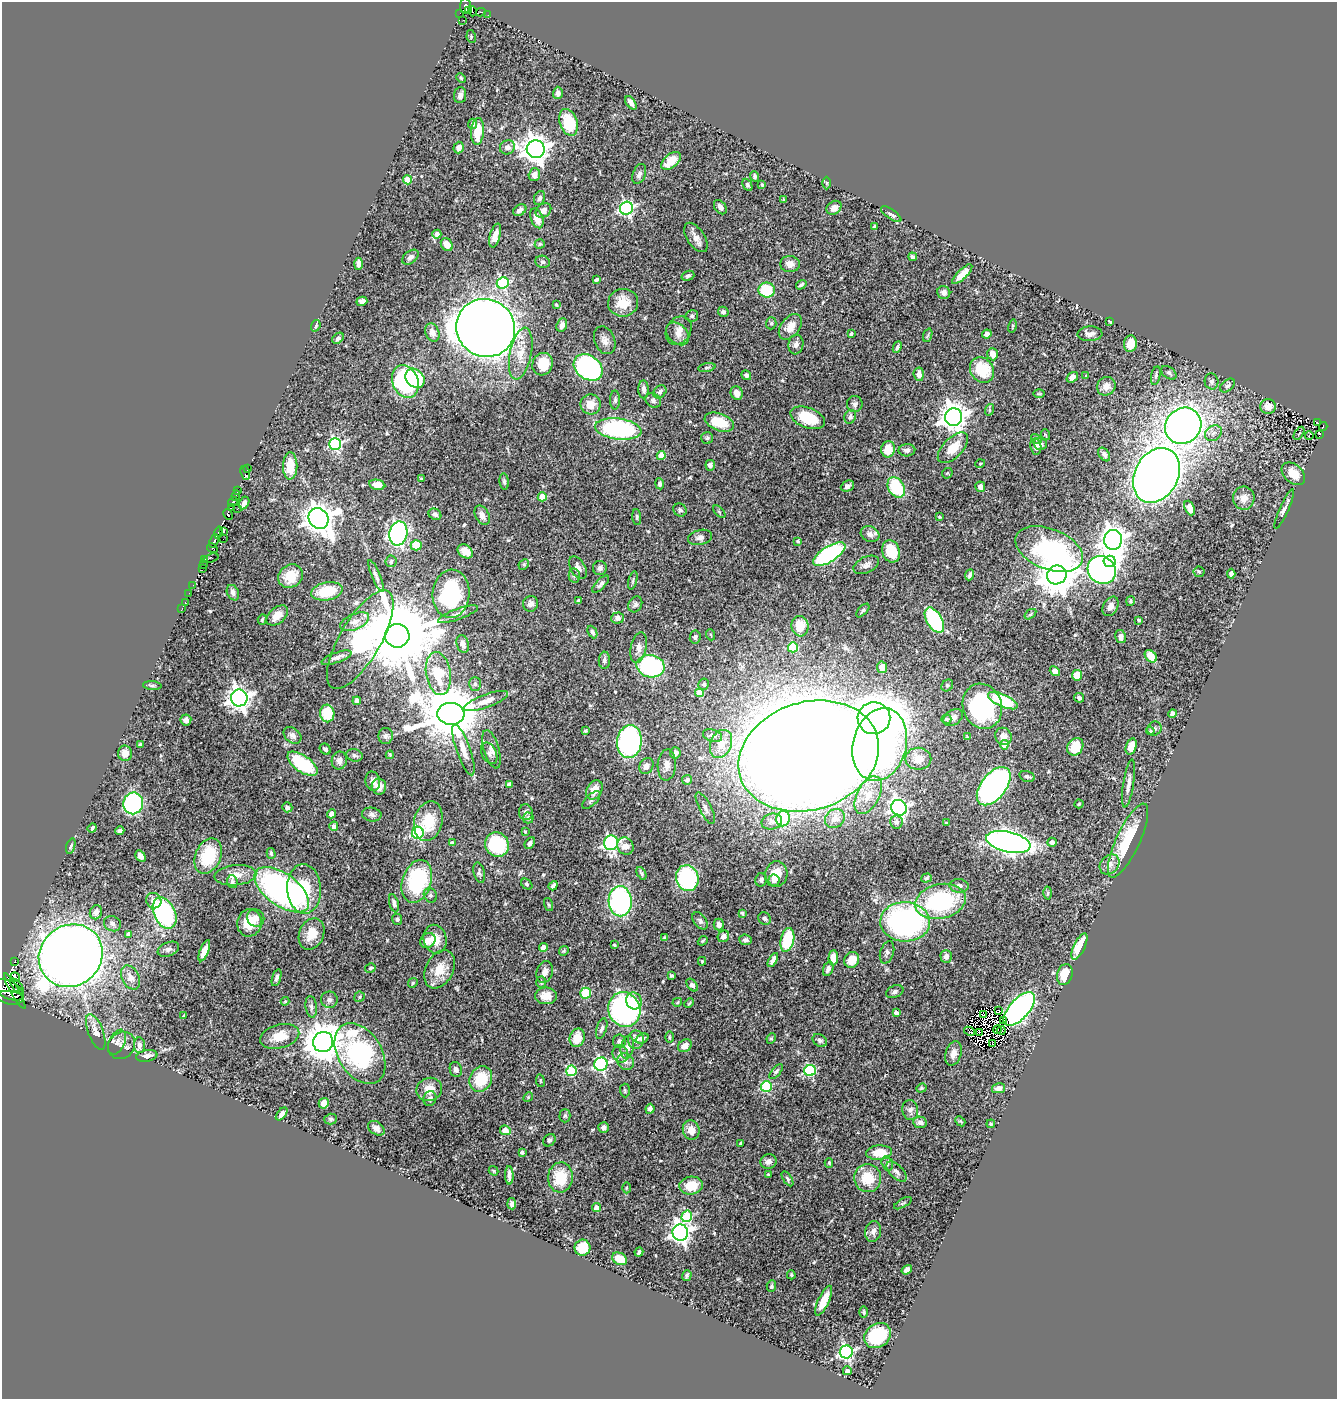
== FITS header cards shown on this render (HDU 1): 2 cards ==
NAXIS1  =                 1335
NAXIS2  =                 1397

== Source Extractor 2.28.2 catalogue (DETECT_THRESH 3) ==
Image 1335 x 1397 px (HDU 1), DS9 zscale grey, 1 PNG px = 1 image px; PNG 1339 x 1401 px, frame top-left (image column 1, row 1397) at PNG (2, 2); each listed source drawn as its Kron ellipse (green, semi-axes under 4 px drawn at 4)
Background 0.401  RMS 0.021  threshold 0.0641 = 3 sigma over >= 5 px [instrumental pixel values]
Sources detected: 546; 9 with non-positive FLUX_AUTO (blend fragments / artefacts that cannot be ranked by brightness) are neither listed nor drawn; of the other 537, the 500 brightest by FLUX_AUTO listed and drawn (37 fainter detections omitted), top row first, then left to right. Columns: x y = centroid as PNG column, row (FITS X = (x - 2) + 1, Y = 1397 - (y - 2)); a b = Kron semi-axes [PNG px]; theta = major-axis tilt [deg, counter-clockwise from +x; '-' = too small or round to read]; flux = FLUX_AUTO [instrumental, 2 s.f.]
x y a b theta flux
466 6 8 5 90 120
468 11 4 2 - 46
472 11 5 3 - 34
481 12 5 3 - 16
460 13 2 2 - 2.5
488 15 2 2 - 3.6
463 20 2 2 - 2.4
471 36 6 4 -80 1.9
461 78 5 3 - 1.5
558 93 6 5 - 5.4
460 95 8 6 84 5.2
631 103 8 4 -55 5.8
569 122 14 9 -71 52
473 124 5 4 - 3.6
477 131 13 6 86 35
507 147 7 7 - 7.6
459 148 6 5 - 7.5
536 149 9 9 - 1600
671 161 11 6 40 27
639 174 10 6 69 5.6
534 175 6 5 - 9.2
755 176 5 4 - 2.8
407 180 4 4 - 29
827 183 6 4 89 2
747 185 6 4 -64 2.9
762 185 4 3 - 2.1
539 198 7 5 64 4.1
783 200 4 4 - 1.8
720 207 8 5 -53 7.1
626 208 7 6 - 290
834 208 8 6 38 8.2
520 210 7 5 31 5.7
543 211 8 6 37 7.8
891 214 12 5 -34 4.1
537 218 10 6 -70 17
874 227 4 2 - 1.6
437 234 4 4 - 5.2
495 236 12 5 75 12
696 237 16 8 -56 10
540 244 5 4 - 2.3
447 245 7 5 -55 12
410 257 9 6 38 4.6
913 257 4 3 - 3.1
543 262 7 6 - 3.6
358 264 6 4 89 6.2
790 264 9 8 - 10
962 274 13 5 44 16
688 276 6 4 19 3.4
596 279 4 3 - 3
503 283 6 5 - 130
801 285 5 3 - 3
767 290 8 7 - 61
944 292 6 6 - 6
362 301 5 4 - 5.7
623 303 15 14 - 28
556 305 4 3 - 1.4
723 312 5 5 - 3.8
692 316 6 5 - 3.1
1110 321 3 2 - 1.6
771 323 6 5 - 2.6
562 325 7 5 67 7
316 326 6 4 70 2.6
1012 326 7 3 77 1.4
790 327 14 9 52 16
486 328 30 28 -34 4000
679 331 15 12 55 13
432 332 9 6 -71 11
678 334 13 9 -44 10
851 334 3 3 - 2.2
987 334 5 4 - 5.7
1090 334 12 7 3 6.8
928 335 7 4 71 2.3
338 338 6 5 - 3.8
605 340 14 10 -68 9.9
796 344 10 7 82 6.4
1130 344 8 6 82 20
897 347 6 3 66 3.1
521 354 26 11 78 24
993 354 6 5 - 13
543 364 11 10 - 28
588 367 16 11 -35 270
707 368 8 4 11 2.6
982 370 13 11 -53 52
1169 373 9 5 -38 3.5
919 374 6 5 - 10
746 375 5 4 - 3.8
1086 376 4 3 - 1.5
1156 376 9 4 79 3.2
1072 377 6 4 37 7.8
415 378 10 8 -45 94
405 381 17 13 -68 220
1211 381 8 7 - 3.9
1227 385 8 5 41 3.5
1106 386 9 9 - 10
644 389 9 5 -88 6.9
660 392 7 5 43 4.3
737 393 7 6 - 9.3
1039 394 6 4 0 1.7
615 400 9 5 89 3.8
653 400 8 7 - 4.5
591 404 10 10 - 17
855 404 8 8 - 5.3
1268 406 8 7 - 13
989 410 6 4 72 1.8
850 417 7 5 68 4
954 417 9 8 - 1600
808 418 18 10 -20 43
719 422 15 8 -20 37
1318 423 2 2 - 2
1183 426 19 17 44 1200
1323 426 4 2 - 46
618 429 23 10 -7 220
1213 433 9 7 35 7.3
1299 433 7 3 55 1.7
1320 434 4 2 - 9.6
1046 435 5 3 - 1.5
1309 436 4 2 - 2.6
707 438 6 6 - 2.6
1036 439 6 4 -36 3.1
335 444 6 6 - 220
1040 444 7 6 - 7.1
1036 447 8 5 -81 6.8
953 448 19 10 45 24
888 449 8 7 - 27
907 450 8 6 3 6
1104 454 7 5 -54 3.9
661 455 4 4 - 21
980 464 5 3 - 1.5
710 465 5 5 - 5.1
290 466 14 7 88 25
248 468 3 2 - 5.6
245 473 7 4 -75 5.8
947 473 6 4 43 1.7
1293 474 13 9 -42 23
1156 475 29 21 61 1700
421 479 4 3 - 1.6
504 482 8 4 -84 3.1
660 484 5 4 - 4.2
377 485 8 5 -10 12
847 486 7 5 25 5.2
896 487 11 8 -59 73
980 487 5 5 - 5.2
238 491 3 3 - 36
236 496 5 3 - 130
542 497 4 4 - 33
1244 498 11 10 - 11
233 502 5 3 - 110
244 503 7 4 61 5
231 508 3 2 - 9.2
1190 508 8 5 -66 10
237 509 2 2 - 5.6
1284 509 21 4 66 8
680 510 7 6 - 3.6
719 512 8 3 -45 1.6
228 514 6 3 -61 180
435 514 7 5 -30 4.2
482 515 10 6 -63 9
637 517 8 4 -86 2.4
939 517 3 3 - 1.9
319 518 11 9 -49 2000
219 532 6 4 77 45
223 532 3 3 - 11
398 534 12 9 78 390
870 534 9 7 -27 7.6
700 537 12 7 14 6.1
223 539 2 2 - 14
1113 540 10 9 - 1500
214 541 7 3 66 200
798 541 4 3 - 2
416 545 5 5 - 31
212 548 6 2 -32 58
1049 549 35 20 -22 240
465 551 8 6 -37 17
891 551 11 8 -70 45
829 554 18 7 32 240
211 558 8 2 16 21
205 560 3 3 - 13
391 561 6 5 - 3.4
1110 561 6 5 - 550
203 564 3 2 - 44
524 564 6 4 46 2
866 565 13 8 26 8
203 568 3 2 - 7.8
578 568 12 7 -60 7.9
600 568 7 7 - 4.9
1102 570 15 13 -44 540
1199 572 5 5 - 2
1231 574 5 3 - 3.6
574 575 7 5 88 3.1
970 575 5 3 - 3.1
1057 575 10 9 - 4400
290 576 13 11 35 24
376 576 17 4 -68 5.6
633 580 9 4 75 2.7
601 584 11 5 47 4.4
193 585 3 2 - 2.1
327 591 16 9 11 47
189 593 2 2 - 2.6
233 593 8 6 -66 4.9
451 594 24 18 85 140
578 600 4 3 - 2.1
1130 601 5 3 - 1.9
185 603 3 3 - 8
531 604 8 7 - 6.1
635 604 8 6 61 4.3
1111 606 10 7 59 7.4
182 608 3 2 - 4
863 610 8 4 47 2.5
458 614 21 5 20 7.5
1030 614 6 4 36 2
277 615 12 8 41 14
618 618 6 5 - 4.9
262 619 5 4 - 1.8
934 620 14 7 -59 130
1139 620 4 3 - 1.6
355 622 15 7 23 10
800 626 10 8 -83 25
592 632 6 4 -64 2.9
711 635 5 3 - 1.5
397 636 12 12 - 22000
695 637 6 5 - 3.6
1121 637 7 5 -80 7
360 640 56 20 60 260
463 644 9 6 -76 7.4
793 647 5 5 - 62
639 648 16 7 78 10
1151 656 7 5 -50 21
336 658 16 5 20 5.7
604 660 8 5 88 4.9
651 666 14 11 -13 170
882 667 5 5 - 8.4
1055 671 6 4 -40 7.2
438 674 22 12 -81 48
1077 675 5 5 - 23
475 684 7 5 88 3.3
704 684 6 5 - 2.9
152 685 9 4 -4 2.6
947 685 6 5 - 2.6
699 693 4 4 - 43
239 698 8 8 - 950
1079 698 5 4 - 3.3
357 701 4 4 - 12
486 701 23 6 20 14
1003 701 16 6 -25 84
982 706 23 19 -70 160
327 713 9 7 -87 50
451 714 13 11 -3 11000
1173 714 4 4 - 5.3
953 717 10 7 36 6.8
874 718 16 16 - 920
946 719 5 4 - 3.4
186 720 5 5 - 6.3
1154 729 7 6 - 3.7
585 731 4 3 - 1.8
1150 731 4 4 - 1.7
292 735 10 7 -40 5.8
386 736 8 7 - 4.7
713 736 10 6 -19 4.8
1003 736 9 8 - 9.6
967 737 4 4 - 1.7
629 742 16 12 83 260
140 744 3 3 - 3.2
721 744 14 10 67 22
880 745 37 26 75 560
1004 745 5 4 - 31
1131 746 8 5 72 19
1075 747 9 7 55 39
325 749 6 5 - 3.8
492 749 20 7 -73 11
463 750 27 7 -70 17
125 753 8 7 - 11
489 753 11 7 -63 6
675 753 6 5 - 5.1
354 755 8 6 -16 3.9
390 755 4 4 - 1.5
809 756 71 54 17 8400
918 759 13 11 -1 20
339 760 9 7 79 8.2
302 764 17 8 -35 95
667 765 15 9 87 10
646 766 8 6 60 7.5
1027 776 8 5 -16 3.6
687 780 5 4 - 4.9
373 781 10 7 -78 6.9
1129 783 24 5 81 11
509 784 4 4 - 7.4
379 786 8 7 - 15
994 786 22 12 52 560
594 790 10 7 59 17
868 795 20 11 63 26
591 800 11 5 44 3.8
133 803 11 9 78 200
1079 804 4 4 - 1.7
287 807 5 5 - 5.9
705 808 17 6 -63 8.2
899 808 8 7 - 440
526 812 8 7 - 4.1
331 814 4 4 - 8.3
372 815 10 7 -8 5.2
528 818 5 5 - 3.8
835 818 10 9 - 11
783 819 8 7 - 76
428 821 20 14 76 46
772 822 10 8 14 6.9
896 822 6 6 - 4.1
947 823 3 2 - 1.5
334 826 4 4 - 6
92 828 5 3 - 2.6
120 831 4 4 - 5.1
525 832 3 3 - 1.7
418 833 6 6 - 210
1128 840 40 12 65 68
1008 842 22 10 -13 940
1052 842 4 4 - 6
452 843 4 4 - 5.5
530 843 6 4 57 4
611 843 7 7 - 300
497 844 12 11 - 93
71 846 8 3 73 2.5
625 846 9 8 - 14
271 853 5 4 - 2.5
140 856 6 4 -58 7.2
208 856 18 12 66 64
1110 865 11 8 46 9.3
479 873 10 5 -75 3.8
641 873 7 3 -62 2.7
776 874 13 11 76 25
235 875 21 10 5 19
687 878 13 11 -76 160
926 878 5 4 - 2
761 880 7 5 78 4.1
774 880 5 5 - 7.8
417 881 22 14 72 140
232 882 6 5 - 3.8
527 884 6 4 -42 2.3
553 886 5 3 - 3.3
959 886 9 7 -7 6.3
304 889 25 17 -87 65
282 890 32 16 -36 420
1048 893 6 4 89 2.2
430 895 7 6 - 3.9
154 901 8 7 - 8.2
620 901 15 11 -88 240
940 901 25 17 13 150
394 903 9 4 -75 5.4
549 904 7 3 -71 1.6
96 912 7 6 - 7
164 913 16 10 -65 220
742 913 4 3 - 2.5
256 918 9 8 - 9.2
765 918 7 6 - 3.5
397 919 5 5 - 2.8
700 921 10 6 -51 3.7
905 922 25 19 -1 360
249 923 14 12 77 29
112 924 9 7 -29 5.3
719 924 6 5 - 7.1
128 934 4 4 - 6.6
311 934 16 12 66 24
723 936 6 5 - 7.8
665 938 4 3 - 3.7
435 939 14 11 -78 21
428 940 8 6 42 11
745 940 6 5 - 4.3
787 940 12 6 77 67
703 941 5 3 - 1.9
614 945 3 2 - 1.5
1079 946 14 5 64 34
543 947 4 4 - 14
168 949 11 6 22 5.1
204 951 11 4 68 13
564 951 5 4 - 1.6
887 952 11 7 73 5
71 956 33 30 39 2600
946 956 6 5 - 6.8
833 958 7 5 88 16
773 960 8 4 60 9
852 960 8 7 - 23
702 961 4 3 - 1.7
15 962 3 3 - 48
370 968 5 4 - 2.5
440 969 20 13 63 27
828 969 7 5 69 5.3
545 972 11 8 75 7.9
671 975 3 3 - 1.9
1065 975 11 7 75 26
15 977 5 2 - 29
131 978 13 8 -62 12
277 978 9 4 73 4.1
541 982 6 5 - 2.2
413 983 5 4 - 1.9
692 985 7 4 -52 5.5
17 986 9 4 -50 140
15 991 21 4 -61 340
7 992 18 11 -26 610
895 992 9 6 23 4.7
586 993 5 5 - 40
12 996 12 3 -11 190
546 996 11 8 -1 16
359 997 5 5 - 2.4
329 1000 8 8 - 5.1
285 1001 4 4 - 1.6
634 1001 8 7 - 19
677 1002 5 3 - 1.7
689 1003 5 4 - 1.7
311 1007 11 5 -83 5
624 1009 18 16 -67 310
1019 1009 20 10 48 530
999 1010 3 3 - 3.2
896 1013 4 4 - 6
983 1015 3 3 - 1.7
184 1016 4 2 - 1.8
1004 1020 4 2 - 3.1
602 1028 11 5 73 5
998 1029 4 3 - 2.2
1001 1030 4 3 - 4.4
969 1031 6 2 -28 3.6
96 1032 19 7 -69 11
979 1032 3 2 - 2.2
280 1036 20 12 15 27
669 1037 6 4 -90 1.8
577 1038 9 7 75 24
642 1038 7 4 23 4.1
771 1038 5 4 - 2
636 1040 9 8 - 13
820 1040 8 6 -34 3.5
619 1041 6 6 - 4.4
117 1042 13 7 64 7.7
323 1042 10 10 - 3300
993 1043 3 2 - 2.3
122 1045 14 12 48 12
139 1045 8 5 -84 6.1
685 1046 7 6 - 11
627 1047 11 6 79 12
360 1053 33 22 -58 210
953 1053 12 8 72 11
620 1054 9 7 -74 9.8
147 1056 11 5 10 6.5
626 1062 9 7 -45 5.3
601 1064 7 6 - 270
456 1070 7 6 - 5.8
571 1071 5 5 - 82
776 1071 9 4 49 3.1
810 1071 6 5 - 160
481 1079 13 11 63 51
540 1081 6 3 -81 1.5
766 1086 5 5 - 120
921 1088 5 4 - 1.8
999 1088 7 5 12 6.7
429 1089 13 11 22 19
625 1090 7 5 -88 2.3
528 1097 5 4 - 1.7
430 1099 7 6 - 5.4
324 1103 5 5 - 8.1
650 1109 5 4 - 4.3
910 1110 10 8 -82 5.7
282 1114 7 4 51 6.6
565 1116 6 5 - 2.7
331 1119 6 5 - 2.3
960 1121 6 4 -43 1.8
920 1122 7 5 -10 4.9
991 1124 4 3 - 2.2
603 1127 5 5 - 5
376 1128 9 6 -34 6.2
505 1130 5 4 - 22
691 1130 10 8 -75 15
549 1140 7 5 46 3.5
741 1143 4 3 - 3.5
522 1152 3 3 - 3.5
879 1153 13 7 4 28
769 1161 8 7 - 6.8
829 1163 5 4 - 1.9
887 1163 7 5 -75 3.3
493 1171 5 4 - 1.8
896 1172 13 6 -45 6.1
768 1174 3 3 - 1.6
509 1175 9 4 -88 6.3
560 1177 15 12 86 45
868 1178 14 13 - 37
788 1179 8 4 -57 2.8
691 1186 12 9 5 31
626 1188 5 3 - 1.5
903 1203 10 3 29 1.8
512 1204 6 4 -85 4
596 1208 4 4 - 9.9
687 1216 6 5 - 88
873 1231 10 7 78 6.6
680 1232 8 8 - 740
582 1248 8 8 - 37
639 1252 4 3 - 3.6
620 1259 8 5 -29 18
907 1270 5 4 - 7.3
687 1275 5 4 - 2.3
791 1275 4 3 - 1.7
771 1286 6 5 - 3.1
824 1301 16 5 65 23
864 1312 5 3 - 1.6
878 1336 14 11 36 74
846 1352 6 6 - 300
847 1371 4 4 - 5.9
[37 fainter detections neither listed nor drawn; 9 non-positive-flux detections neither listed nor drawn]